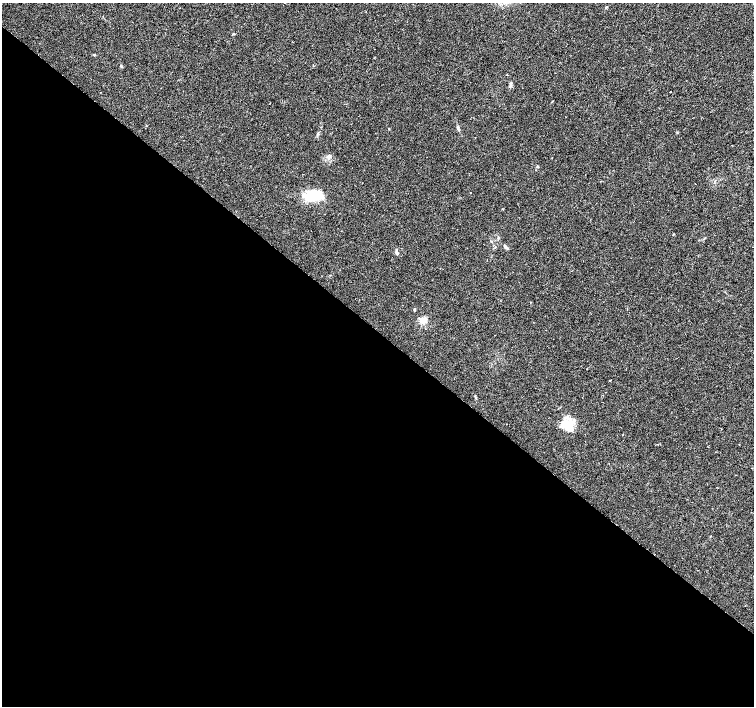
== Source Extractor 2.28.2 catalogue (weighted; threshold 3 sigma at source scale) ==
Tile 14 of 4 x 4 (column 2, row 4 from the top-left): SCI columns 1510-3012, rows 235-1641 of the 6019 x 6031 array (HDU 1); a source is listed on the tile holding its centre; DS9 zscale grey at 2 x 2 block average (1 PNG px = mean of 2 x 2 image px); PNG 756 x 708 px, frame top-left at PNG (2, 3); no overlay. Shown black and unused: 53% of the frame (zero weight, under 2 of 3 exposures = <1% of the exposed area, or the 3 px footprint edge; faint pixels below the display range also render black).
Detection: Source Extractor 2.28.2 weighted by HDU 2 'WHT'; one run over the whole footprint, this tile lists its part. Background 0.0471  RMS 0.0062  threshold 0.0278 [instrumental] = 3 sigma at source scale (4.5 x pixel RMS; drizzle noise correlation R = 1.50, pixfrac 1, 0.0396/0.0396 arcsec/px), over >= 5 px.
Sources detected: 20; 2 inside a brighter listed object's ellipse — not listed separately; the other 18 listed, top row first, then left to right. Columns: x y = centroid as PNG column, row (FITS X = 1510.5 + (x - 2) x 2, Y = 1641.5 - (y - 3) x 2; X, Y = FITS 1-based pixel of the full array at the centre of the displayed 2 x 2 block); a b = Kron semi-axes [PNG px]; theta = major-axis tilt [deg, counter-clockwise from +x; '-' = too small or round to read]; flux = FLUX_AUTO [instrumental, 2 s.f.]
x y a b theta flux
606 7 3 2 - 1.1
234 34 3 3 - 1.1
94 55 4 2 - 1.2
121 66 5 2 - 1.2
511 85 6 3 82 2.7
670 92 2 2 - 1.8
318 133 4 2 - 1.3
329 156 6 3 37 2.5
470 193 2 2 - 0.53
314 195 16 10 3 49
506 247 5 4 - 2.6
397 253 5 3 - 2.1
414 310 4 3 - 1.3
423 320 12 6 27 8.5
610 380 2 2 - 2.4
475 397 5 2 - 1.3
565 424 14 10 5 22
622 435 2 2 - 2.3
Diffuse or blended objects may show on this block-average render without a row.